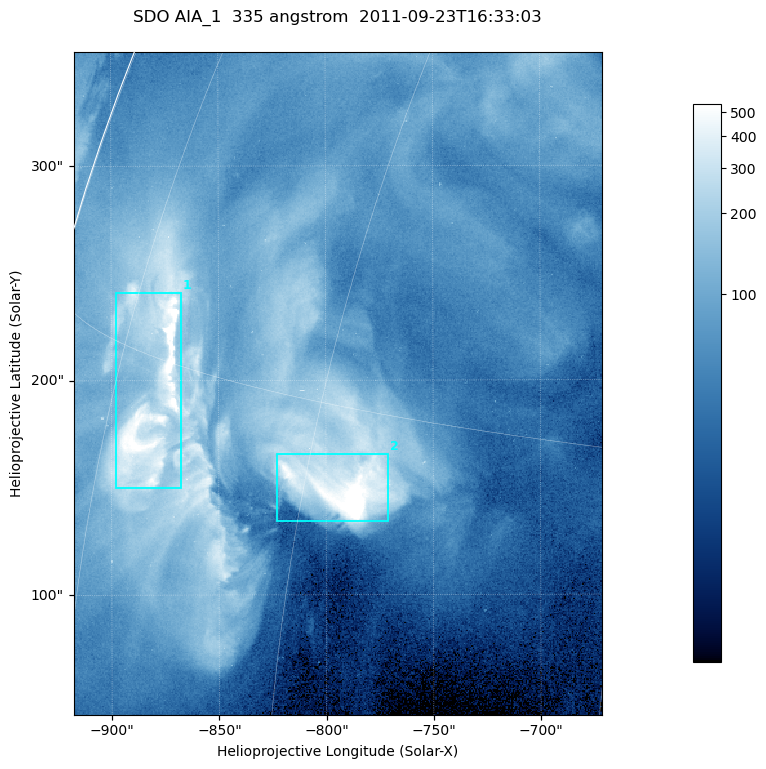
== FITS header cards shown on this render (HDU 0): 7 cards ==
TELESCOP= 'SDO     '           /
INSTRUME= 'AIA_1   '           /
WAVELNTH=                  335 /
WAVEUNIT= 'angstrom'           /
DATE-OBS= '2011-09-23T16:33:03.63' /
CTYPE1  = 'HPLN-TAN'           /
CTYPE2  = 'HPLT-TAN'           /

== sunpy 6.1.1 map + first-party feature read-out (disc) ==
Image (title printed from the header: SDO AIA_1  335 angstrom  2011-09-23T16:33:03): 410 x 514 px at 0.601 arcsec/px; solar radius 957 arcsec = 1592 px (partial field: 2.6% of the solar disc is inside the frame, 99% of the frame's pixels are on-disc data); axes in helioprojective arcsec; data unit not stated in the header (colour bar unlabelled)
Pointing: header CRPIX1/2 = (2042.06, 2043.86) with CRVAL1/2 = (0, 0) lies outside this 410 x 514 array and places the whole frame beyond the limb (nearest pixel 1.41 R_sun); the SolarSoft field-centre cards XCEN/YCEN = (-794.4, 198.5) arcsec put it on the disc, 1307 arcsec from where CRPIX/CRVAL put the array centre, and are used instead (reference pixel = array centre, CRVAL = XCEN/YCEN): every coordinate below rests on XCEN/YCEN
Orientation: roll -0.143 deg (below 1 deg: not rotated)
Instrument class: DISC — disc imager (sunpy class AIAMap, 335 A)
Bright regions (active regions / flare kernels): reference = the on-disc median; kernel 3 px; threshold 5 sigma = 244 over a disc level ~69.2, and >= 1.15x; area >= 210 px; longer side >= 5 px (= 3 arcsec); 2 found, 2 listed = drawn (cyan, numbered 1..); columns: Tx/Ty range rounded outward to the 2 arcsec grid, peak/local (2 s.f.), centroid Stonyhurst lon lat
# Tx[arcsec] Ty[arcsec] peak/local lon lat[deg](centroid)
1 -898..-866 150..242 8.9 -71 +14
2 -824..-770 134..166 14 -58 +13
Off-limb structures (1.02-1.3 R_sun): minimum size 105 px: none found